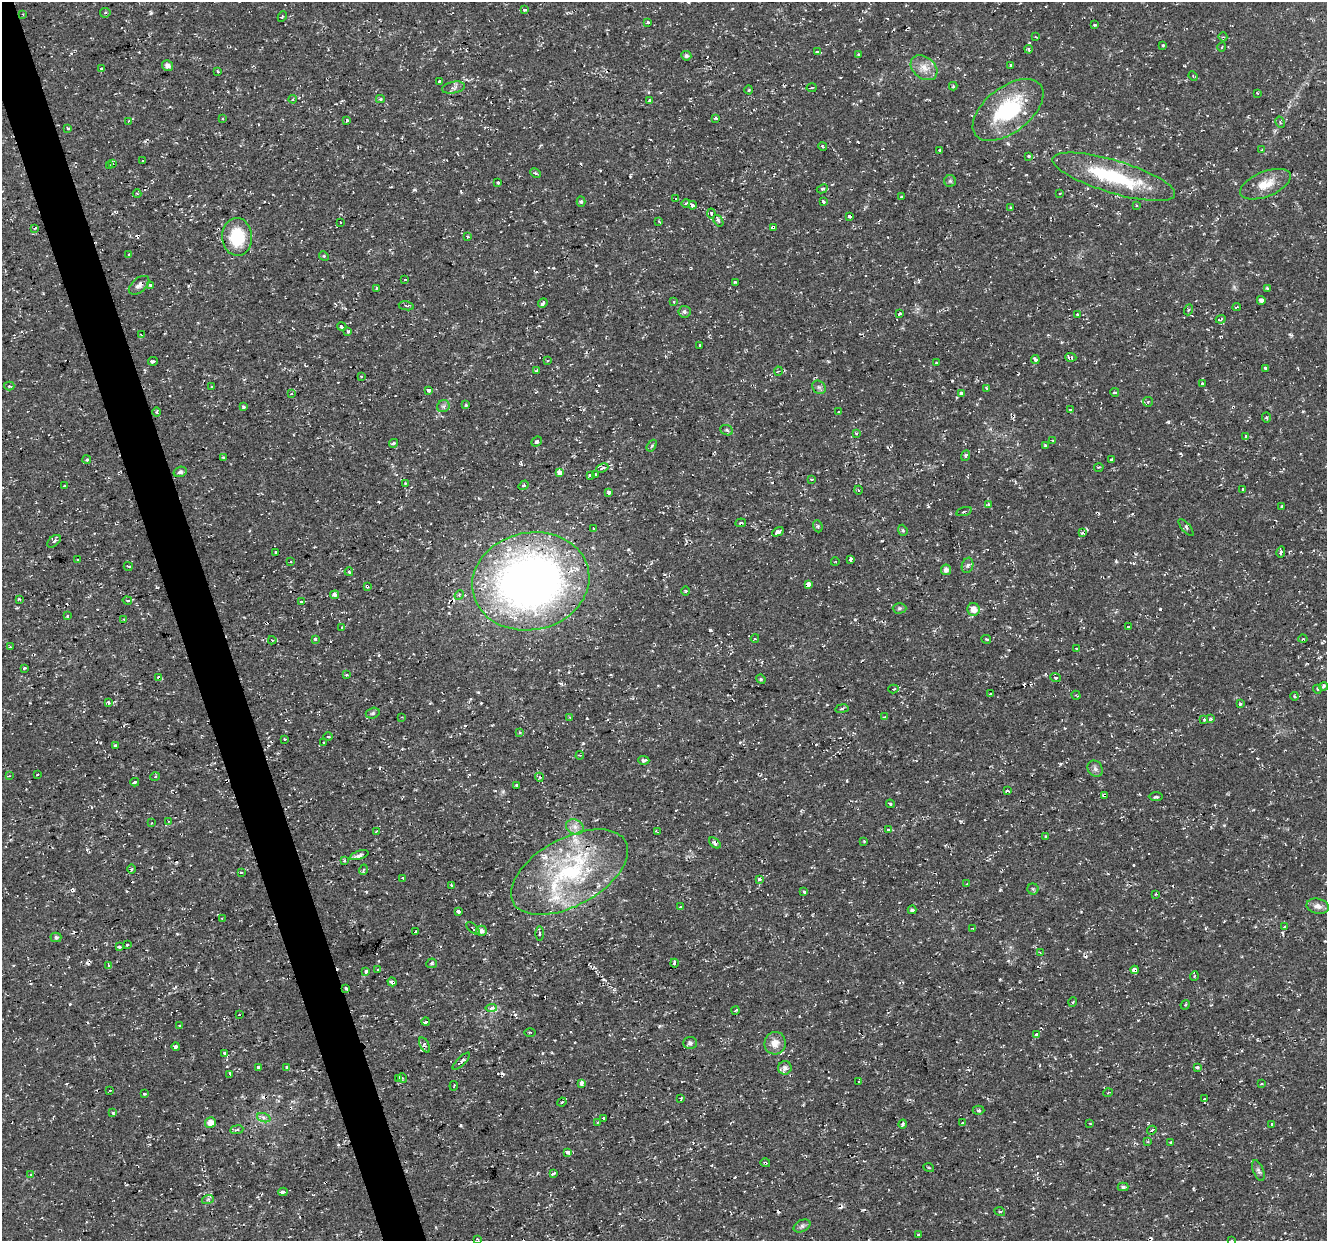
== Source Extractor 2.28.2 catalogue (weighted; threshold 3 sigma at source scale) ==
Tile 11 of 4 x 4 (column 3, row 3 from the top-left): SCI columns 2653-3977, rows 1353-2591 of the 5303 x 5123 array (HDU 1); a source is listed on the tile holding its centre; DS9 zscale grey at full resolution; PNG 1329 x 1243 px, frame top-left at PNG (2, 2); each listed source drawn as its Kron ellipse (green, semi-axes under 4 px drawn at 4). Shown black and unused: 3% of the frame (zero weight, under 2 of 3 exposures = <1% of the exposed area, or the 3 px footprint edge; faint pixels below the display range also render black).
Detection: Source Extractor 2.28.2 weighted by HDU 2 'WHT'; one run over the whole footprint, this tile lists its part. Background 0.0106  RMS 0.0031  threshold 0.0139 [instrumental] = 3 sigma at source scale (4.5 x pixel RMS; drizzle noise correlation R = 1.50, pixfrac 1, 0.0396/0.0396 arcsec/px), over >= 5 px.
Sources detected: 403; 64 cosmic-ray / hot-pixel residue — neither listed nor drawn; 11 inside a brighter listed object's ellipse — not listed separately; the other 328 listed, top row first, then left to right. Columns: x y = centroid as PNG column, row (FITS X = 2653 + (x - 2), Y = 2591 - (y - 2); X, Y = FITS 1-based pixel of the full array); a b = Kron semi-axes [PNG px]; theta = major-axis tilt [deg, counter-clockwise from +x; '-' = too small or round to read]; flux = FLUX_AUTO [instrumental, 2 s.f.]
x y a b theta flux
525 10 4 3 - 0.94
105 13 5 4 - 0.61
23 14 3 3 - 0.28
282 17 5 3 - 0.34
648 22 3 3 - 0.99
1095 25 4 3 - 0.4
1035 37 4 3 - 0.26
1223 37 5 4 - 0.31
1163 45 3 3 - 0.41
1222 47 4 3 - 0.25
1029 49 4 3 - 0.63
817 52 3 3 - 0.35
858 54 3 2 - 0.24
686 56 5 5 - 0.79
1011 65 3 3 - 0.39
167 66 5 5 - 1.5
101 68 4 3 - 0.42
924 68 15 10 -39 3.2
217 71 3 3 - 0.56
1193 76 5 3 - 0.33
439 81 3 3 - 1.6
953 86 4 3 - 0.44
453 88 12 5 11 1.1
812 88 5 2 - 0.39
749 90 4 3 - 0.31
1257 93 4 2 - 0.26
293 99 4 3 - 0.32
380 99 4 4 - 0.39
650 101 3 3 - 18
1008 110 41 23 38 24
223 118 3 2 - 0.28
715 118 3 3 - 0.74
347 120 3 3 - 0.68
129 121 3 2 - 0.26
1280 122 6 4 -59 0.39
68 128 3 3 - 1.4
823 146 4 3 - 0.35
939 150 4 2 - 0.43
1262 150 4 3 - 0.35
1028 156 3 3 - 0.57
143 161 3 3 - 0.87
112 163 3 3 - 0.74
110 166 3 3 - 0.69
535 173 5 4 - 0.48
1114 177 64 16 -17 23
950 181 6 6 - 0.56
498 183 3 3 - 1.1
1265 184 27 12 22 5.2
822 189 6 4 27 0.58
1060 193 3 2 - 0.25
137 194 4 4 - 0.41
901 197 3 3 - 1.7
676 198 4 3 - 1
823 201 3 3 - 0.9
581 202 5 4 - 0.49
686 203 4 3 - 0.46
693 205 4 3 - 1.1
1136 205 2 2 - 0.3
1011 207 3 2 - 0.42
711 213 5 4 - 0.7
849 216 3 3 - 3.2
659 221 4 3 - 0.41
718 221 6 4 -55 0.75
340 223 3 3 - 0.58
773 227 4 3 - 1.4
35 228 3 2 - 0.89
467 236 3 2 - 0.42
237 237 19 15 -87 13
129 254 4 3 - 1.5
324 256 5 4 - 0.36
404 279 3 3 - 0.98
735 282 3 3 - 0.3
139 285 12 7 40 1.3
150 285 4 3 - 1.8
376 288 3 3 - 0.73
1267 289 4 3 - 0.39
1261 300 4 4 - 3.1
674 301 3 3 - 0.48
543 303 5 3 - 1.1
406 306 8 2 -11 0.37
1237 307 4 2 - 0.32
1188 310 5 3 - 0.31
684 312 6 6 - 0.75
900 314 3 2 - 0.44
1078 315 3 3 - 0.41
1221 319 5 3 - 0.53
342 327 5 3 - 1.6
348 331 3 3 - 0.59
141 335 3 2 - 0.51
700 345 3 3 - 1.4
1071 357 5 3 - 0.86
1035 360 4 3 - 1.3
153 361 5 3 - 3
547 361 3 2 - 0.3
936 363 3 2 - 0.26
1265 368 3 3 - 0.88
537 371 4 3 - 0.55
779 371 4 3 - 0.32
361 376 3 3 - 0.54
1203 384 4 3 - 5.2
9 386 5 4 - 0.58
212 387 4 3 - 0.58
819 387 7 6 - 0.73
987 388 3 3 - 0.53
428 390 4 3 - 3.4
1115 392 4 3 - 0.61
291 393 3 3 - 0.47
961 393 3 3 - 2.4
1148 402 5 5 - 0.37
466 405 3 2 - 0.34
443 406 6 6 - 0.75
244 407 3 3 - 1.2
1071 410 3 3 - 3.3
839 411 3 3 - 0.93
156 412 5 3 - 0.29
1266 417 5 4 - 0.39
727 430 6 5 - 0.49
856 433 3 2 - 0.29
1246 436 4 3 - 0.76
537 441 5 4 - 0.66
1053 441 4 3 - 0.35
393 443 4 4 - 0.51
1045 445 3 3 - 0.33
652 446 6 4 56 0.54
966 456 5 3 - 0.5
223 457 4 2 - 0.29
87 460 4 4 - 0.54
1112 460 4 3 - 1.4
1099 467 5 3 - 0.31
602 468 6 4 24 0.58
180 472 7 5 16 0.94
559 472 4 3 - 13
595 474 3 3 - 1.1
590 475 4 3 - 1.3
811 479 4 2 - 0.26
406 483 3 3 - 0.38
524 485 5 4 - 0.6
64 486 3 3 - 1.1
1243 489 3 3 - 1.6
858 490 4 3 - 0.28
608 492 4 3 - 2
988 505 3 3 - 1
1281 506 3 3 - 0.3
964 511 8 2 16 0.39
741 523 5 3 - 0.4
818 526 6 4 -69 0.47
593 528 3 3 - 0.86
1186 528 10 3 -49 0.5
903 530 6 4 -69 0.45
778 532 6 3 29 1.1
1082 533 3 3 - 0.33
54 541 8 5 41 0.88
276 552 3 3 - 0.68
1281 552 5 3 - 0.53
78 559 3 2 - 0.31
850 559 4 3 - 3
290 562 3 2 - 0.29
835 562 4 2 - 0.23
968 565 8 5 72 0.91
128 566 4 2 - 0.33
946 570 5 5 - 1.4
349 572 4 3 - 0.97
531 581 59 48 12 190
808 584 3 3 - 20
367 586 4 3 - 0.84
686 591 5 3 - 0.35
334 595 4 3 - 1.7
459 595 5 4 - 0.45
19 599 4 4 - 0.37
127 600 5 4 - 0.66
301 601 3 3 - 1.5
900 608 7 5 1 0.56
974 609 6 6 - 2.4
67 616 3 3 - 0.43
124 619 3 3 - 0.32
1128 627 3 3 - 0.43
342 628 3 3 - 0.72
755 638 4 4 - 0.43
315 639 3 3 - 0.56
986 639 5 3 - 0.41
1303 639 4 3 - 0.27
272 640 4 4 - 0.42
10 647 3 3 - 0.29
1077 649 3 2 - 0.4
24 668 3 3 - 0.39
346 675 4 3 - 0.39
158 677 3 2 - 0.79
1055 678 5 4 - 0.55
761 679 5 4 - 0.38
1324 686 4 3 - 0.64
893 689 5 3 - 0.44
1317 689 4 3 - 0.28
991 694 3 3 - 0.48
1076 695 5 3 - 0.37
1294 696 4 3 - 0.32
108 702 4 2 - 0.36
1240 704 3 3 - 1
842 709 7 3 9 0.44
373 713 7 5 18 0.6
402 717 2 2 - 0.22
885 717 3 3 - 1.2
570 718 4 3 - 0.27
1204 719 3 3 - 0.84
1211 719 4 3 - 0.43
520 732 4 3 - 0.28
328 737 4 3 - 0.29
285 739 3 2 - 0.47
324 743 3 3 - 0.86
115 746 3 3 - 3.6
580 755 4 3 - 0.3
644 760 5 3 - 0.62
1095 769 8 7 - 0.99
37 775 3 2 - 0.53
9 776 4 2 - 0.26
155 777 5 3 - 0.29
539 777 4 3 - 0.39
135 782 4 3 - 0.5
517 786 3 3 - 1
1007 791 4 3 - 0.94
1104 795 4 3 - 2
1156 797 7 3 0 0.45
890 804 4 3 - 0.48
168 821 3 2 - 0.23
151 823 3 3 - 0.23
575 827 9 7 -27 1.7
888 829 3 3 - 1.6
376 831 3 2 - 0.27
657 832 3 2 - 0.81
1046 836 3 3 - 0.65
864 841 3 2 - 0.28
715 843 7 4 -40 0.8
359 855 10 4 18 1.4
344 861 3 3 - 0.56
131 869 4 3 - 0.37
363 870 5 3 - 0.47
241 872 4 3 - 0.41
569 872 64 34 29 42
403 878 3 3 - 0.77
759 879 4 3 - 0.81
967 884 4 4 - 0.29
451 885 3 2 - 0.27
1033 889 5 5 - 0.58
804 892 4 3 - 0.49
1156 894 2 2 - 0.3
1318 906 11 7 -11 1.7
680 907 4 4 - 0.35
912 910 4 3 - 0.59
458 911 3 3 - 1.9
222 918 4 3 - 0.54
1285 927 3 3 - 1.2
473 928 8 3 -44 0.93
973 928 4 2 - 0.28
482 931 5 5 - 1.2
416 932 3 3 - 1.2
540 933 7 3 90 0.48
56 937 5 4 - 0.74
127 945 3 3 - 1.3
119 947 3 2 - 0.37
1040 953 4 2 - 0.28
432 963 5 5 - 0.59
675 963 4 3 - 1.7
109 965 4 3 - 1.1
378 970 3 3 - 0.59
1135 970 4 4 - 15
366 971 3 3 - 1.4
1194 976 5 3 - 0.33
392 982 4 3 - 2.5
346 988 4 3 - 0.75
1073 1002 5 3 - 0.28
1185 1005 5 4 - 0.35
491 1008 6 4 7 2.6
736 1010 4 3 - 0.46
239 1015 3 2 - 0.22
426 1022 4 3 - 2.5
179 1025 3 2 - 0.28
530 1032 6 3 -1 0.33
1036 1035 3 3 - 3.9
690 1043 7 6 - 0.8
775 1043 11 10 - 3
425 1045 8 4 -62 0.83
176 1047 4 3 - 2.5
225 1053 3 3 - 1.2
461 1061 11 4 43 0.96
258 1067 3 3 - 4.3
287 1067 4 3 - 0.42
1197 1067 3 3 - 1.6
785 1068 7 6 - 1.2
230 1074 3 3 - 1.7
402 1078 5 3 - 0.29
398 1079 4 3 - 0.32
859 1082 4 3 - 0.32
582 1083 4 3 - 8.2
1261 1084 4 3 - 0.26
454 1086 4 2 - 0.29
110 1090 3 2 - 0.21
1108 1093 5 3 - 0.26
144 1094 3 3 - 1.1
681 1098 3 3 - 0.27
1204 1099 3 2 - 0.23
562 1102 4 4 - 0.52
978 1110 6 4 -2 0.53
113 1113 4 3 - 0.77
264 1118 7 4 -19 0.79
604 1118 3 3 - 0.87
598 1122 3 3 - 0.28
210 1123 5 5 - 2.3
963 1123 3 3 - 0.99
1090 1123 3 2 - 0.21
903 1124 4 3 - 0.59
1271 1124 4 3 - 0.94
237 1130 6 3 8 0.57
1152 1130 5 3 - 0.6
1148 1142 3 3 - 0.34
1171 1142 3 2 - 0.46
568 1152 4 3 - 4.1
765 1163 5 3 - 0.41
929 1168 5 3 - 0.3
1258 1170 11 5 -69 0.86
554 1173 3 3 - 3.4
31 1175 4 3 - 0.58
1123 1187 5 4 - 0.66
283 1192 4 3 - 2.1
208 1199 6 3 20 0.54
1000 1212 5 3 - 0.32
802 1226 9 6 27 0.83
918 1235 3 3 - 0.48
477 1239 3 3 - 0.25
1232 1240 2 2 - 0.19
Overlapping masked pixels (flux is a lower limit): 14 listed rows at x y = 849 216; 773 227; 237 237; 139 285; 1071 357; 531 581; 808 584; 367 586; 1104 795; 569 872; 1135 970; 392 982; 346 988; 765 1163
Isophote crosses this tile's border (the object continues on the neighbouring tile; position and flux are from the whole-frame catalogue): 1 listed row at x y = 1232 1240
Unlisted compact peaks at least as high as the median listed source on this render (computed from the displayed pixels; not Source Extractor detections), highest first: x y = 1000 890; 151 13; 583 743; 1116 561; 414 190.